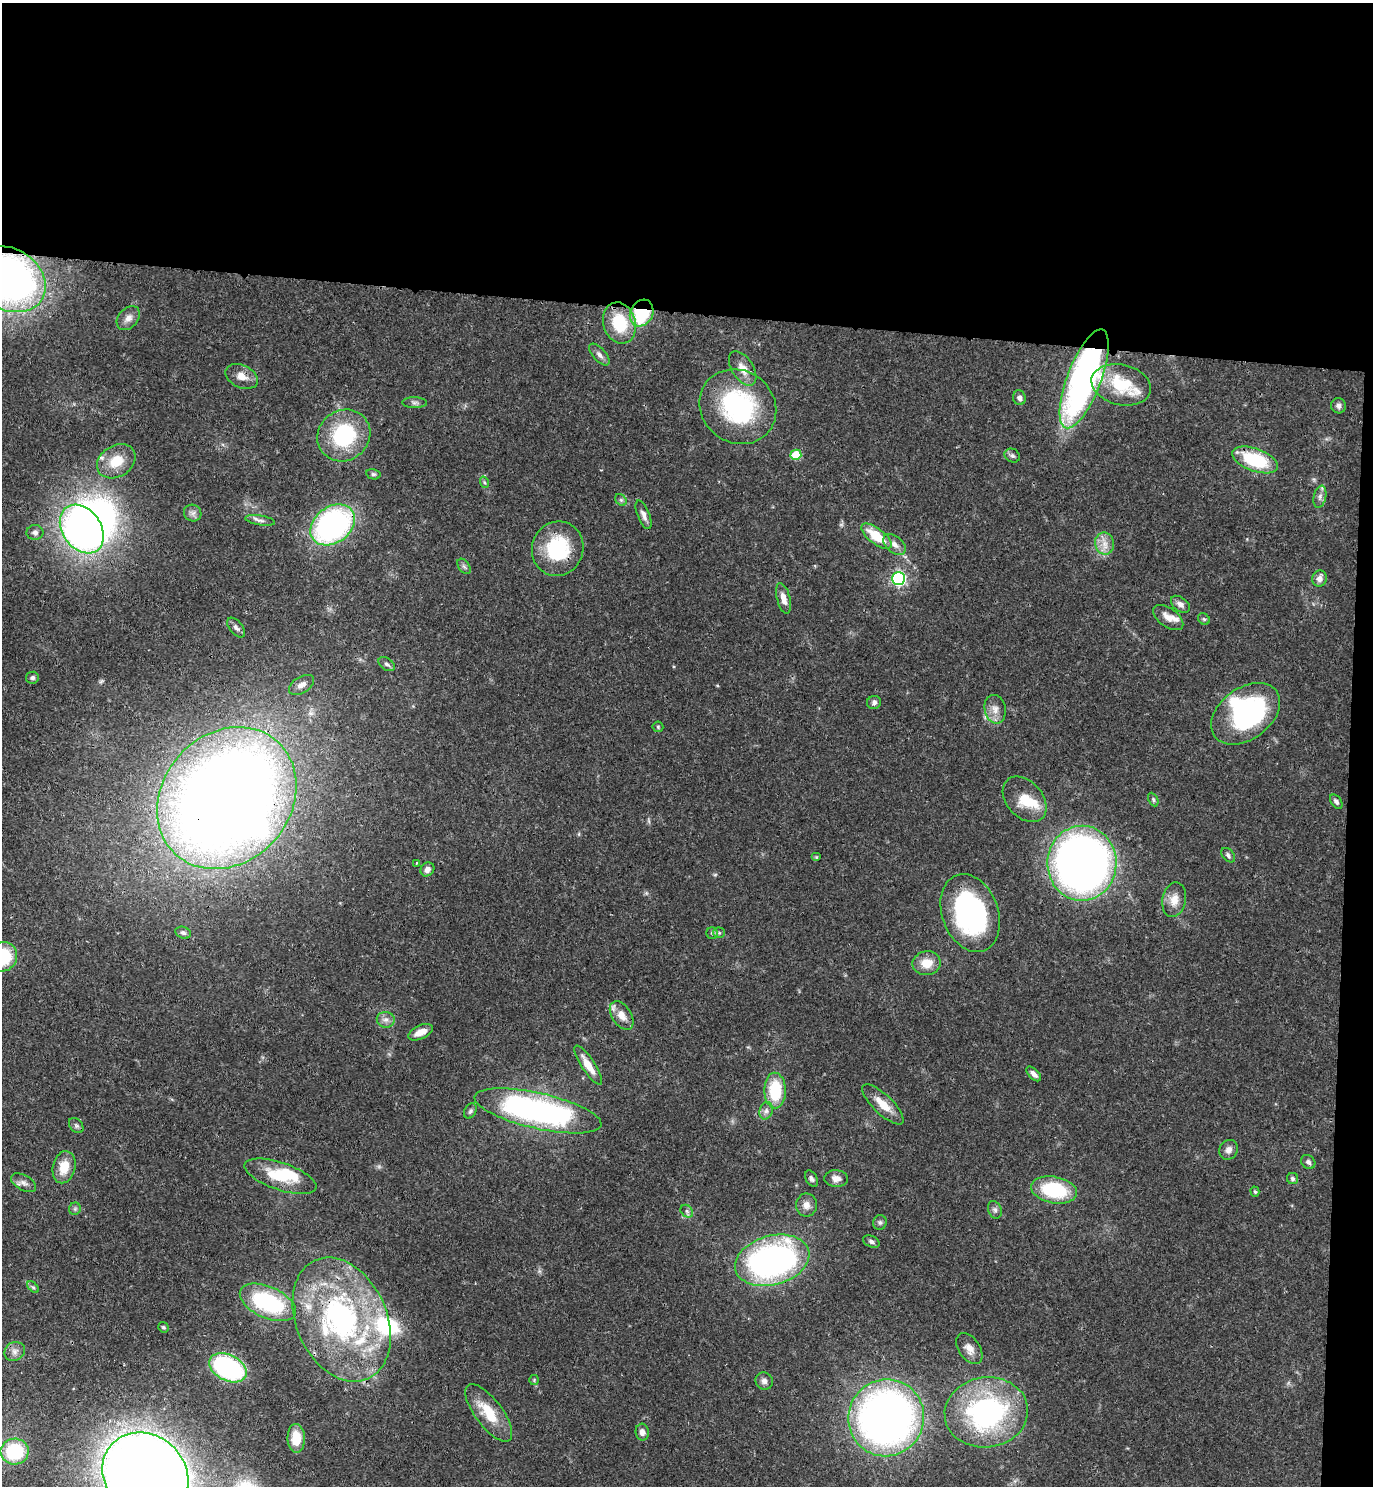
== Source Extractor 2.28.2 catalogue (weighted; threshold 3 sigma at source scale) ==
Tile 3 of 3 x 3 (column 3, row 1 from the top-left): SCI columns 3011-4381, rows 2986-4469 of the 4601 x 4479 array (HDU 1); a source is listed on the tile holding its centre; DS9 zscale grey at full resolution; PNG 1375 x 1488 px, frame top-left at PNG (2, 3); each listed source drawn as its Kron ellipse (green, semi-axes under 4 px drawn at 4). Shown black and unused: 23% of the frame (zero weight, under 3 of 4 exposures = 6% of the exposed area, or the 3 px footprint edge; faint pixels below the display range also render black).
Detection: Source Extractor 2.28.2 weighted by HDU 2 'WHT'; one run over the whole footprint, this tile lists its part. Background 0.0595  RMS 0.0031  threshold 0.014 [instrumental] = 3 sigma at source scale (4.5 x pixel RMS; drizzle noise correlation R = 1.50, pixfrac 1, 0.05/0.05 arcsec/px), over >= 5 px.
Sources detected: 120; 4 inside a brighter object's white glare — neither listed nor drawn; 9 inside a brighter listed object's ellipse — not listed separately; the other 107 listed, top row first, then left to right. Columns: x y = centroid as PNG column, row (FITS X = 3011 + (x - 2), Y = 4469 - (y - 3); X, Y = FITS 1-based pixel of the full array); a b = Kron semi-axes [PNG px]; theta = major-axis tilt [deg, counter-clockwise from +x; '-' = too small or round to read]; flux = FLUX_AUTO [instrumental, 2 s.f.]
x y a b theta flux
8 279 39 30 -30 170
642 313 14 11 61 23
128 318 14 9 48 2.2
619 323 21 16 -73 14
599 355 13 6 -48 1.5
743 368 19 10 -57 4
242 376 17 11 -25 3.5
1084 379 52 17 69 120
1121 385 30 20 -13 15
1019 398 7 6 - 1.2
415 403 12 5 -1 1
1338 406 7 7 - 1.1
738 407 40 36 -39 44
344 435 27 25 38 27
796 455 5 5 - 13
1012 456 8 6 -27 0.81
1255 460 24 11 -20 19
116 461 20 15 31 7.5
373 474 7 5 -13 0.69
484 482 6 3 -71 0.43
1320 497 11 6 78 1.3
621 500 6 5 - 0.65
193 513 9 8 - 1.3
644 515 15 6 -68 1.6
260 520 15 4 -9 1.2
333 525 24 18 37 83
82 529 26 19 -54 170
35 532 8 7 - 1.2
876 536 18 7 -37 9.6
1104 543 11 9 -77 2.9
895 544 13 8 -41 2.2
558 549 27 25 70 21
464 566 8 5 -54 0.8
898 578 6 6 - 79
1320 578 8 7 - 1.9
783 598 16 6 -75 2.9
1180 604 11 7 -38 1.6
1168 617 17 9 -35 2.9
1204 619 6 5 - 0.55
236 628 12 6 -50 1.2
387 664 9 6 -34 0.96
32 678 6 6 - 0.76
301 685 14 8 32 2.1
874 702 7 6 - 1
995 709 14 10 -78 2.8
1246 714 38 25 36 50
658 727 5 5 - 0.44
227 798 76 64 48 600
1025 799 26 18 -48 7.6
1153 800 7 4 -64 0.57
1336 802 8 5 -53 1
1228 855 8 5 -49 0.89
816 857 5 4 - 0.37
416 863 3 2 - 0.36
1082 863 37 34 89 220
427 869 7 6 - 1.5
1174 900 17 11 79 3.9
970 913 40 28 -70 58
183 933 8 6 -18 0.87
712 933 6 6 - 0.62
719 933 5 5 - 0.53
3 957 15 13 57 17
927 963 14 12 8 5.1
622 1015 16 9 -57 3.7
386 1020 9 8 - 1.6
420 1032 13 6 24 3.4
588 1065 23 6 -57 4.7
1034 1074 9 5 -45 1.4
775 1090 18 10 -89 15
883 1104 27 9 -44 5.6
470 1111 8 5 62 0.78
538 1111 65 18 -13 93
766 1111 9 6 75 1.2
76 1126 8 6 -49 0.88
1228 1150 10 9 - 1.7
1308 1162 8 6 -45 1.1
64 1167 16 11 76 6.3
280 1176 38 13 -19 11
836 1178 12 8 -4 2.1
811 1179 9 5 -62 0.94
1293 1179 5 5 - 0.85
24 1183 14 7 -29 1.6
1054 1190 23 13 -11 23
1255 1192 5 4 - 0.51
806 1205 11 10 - 2.4
75 1209 6 5 - 0.66
995 1210 9 6 -69 0.96
687 1211 7 5 -47 0.85
880 1222 7 7 - 0.78
871 1242 9 5 -23 1
772 1260 38 24 16 110
33 1287 7 4 -45 0.56
268 1302 30 15 -24 30
342 1319 65 45 -66 79
163 1327 5 5 - 0.51
969 1349 17 10 -54 2.8
15 1351 10 9 - 1.8
228 1368 20 13 -27 44
534 1380 5 5 - 0.44
764 1381 9 8 - 1.4
986 1412 42 35 8 66
489 1413 34 13 -53 9.6
886 1418 39 37 60 200
642 1432 8 6 -82 1.7
296 1438 14 8 -89 5.5
15 1451 14 13 - 19
145 1475 45 39 -41 720
Overlapping masked pixels (flux is a lower limit): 7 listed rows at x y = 8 279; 642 313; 242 376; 1084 379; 558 549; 227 798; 342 1319
Isophote crosses this tile's border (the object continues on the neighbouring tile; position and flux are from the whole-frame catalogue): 3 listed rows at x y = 8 279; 3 957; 145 1475